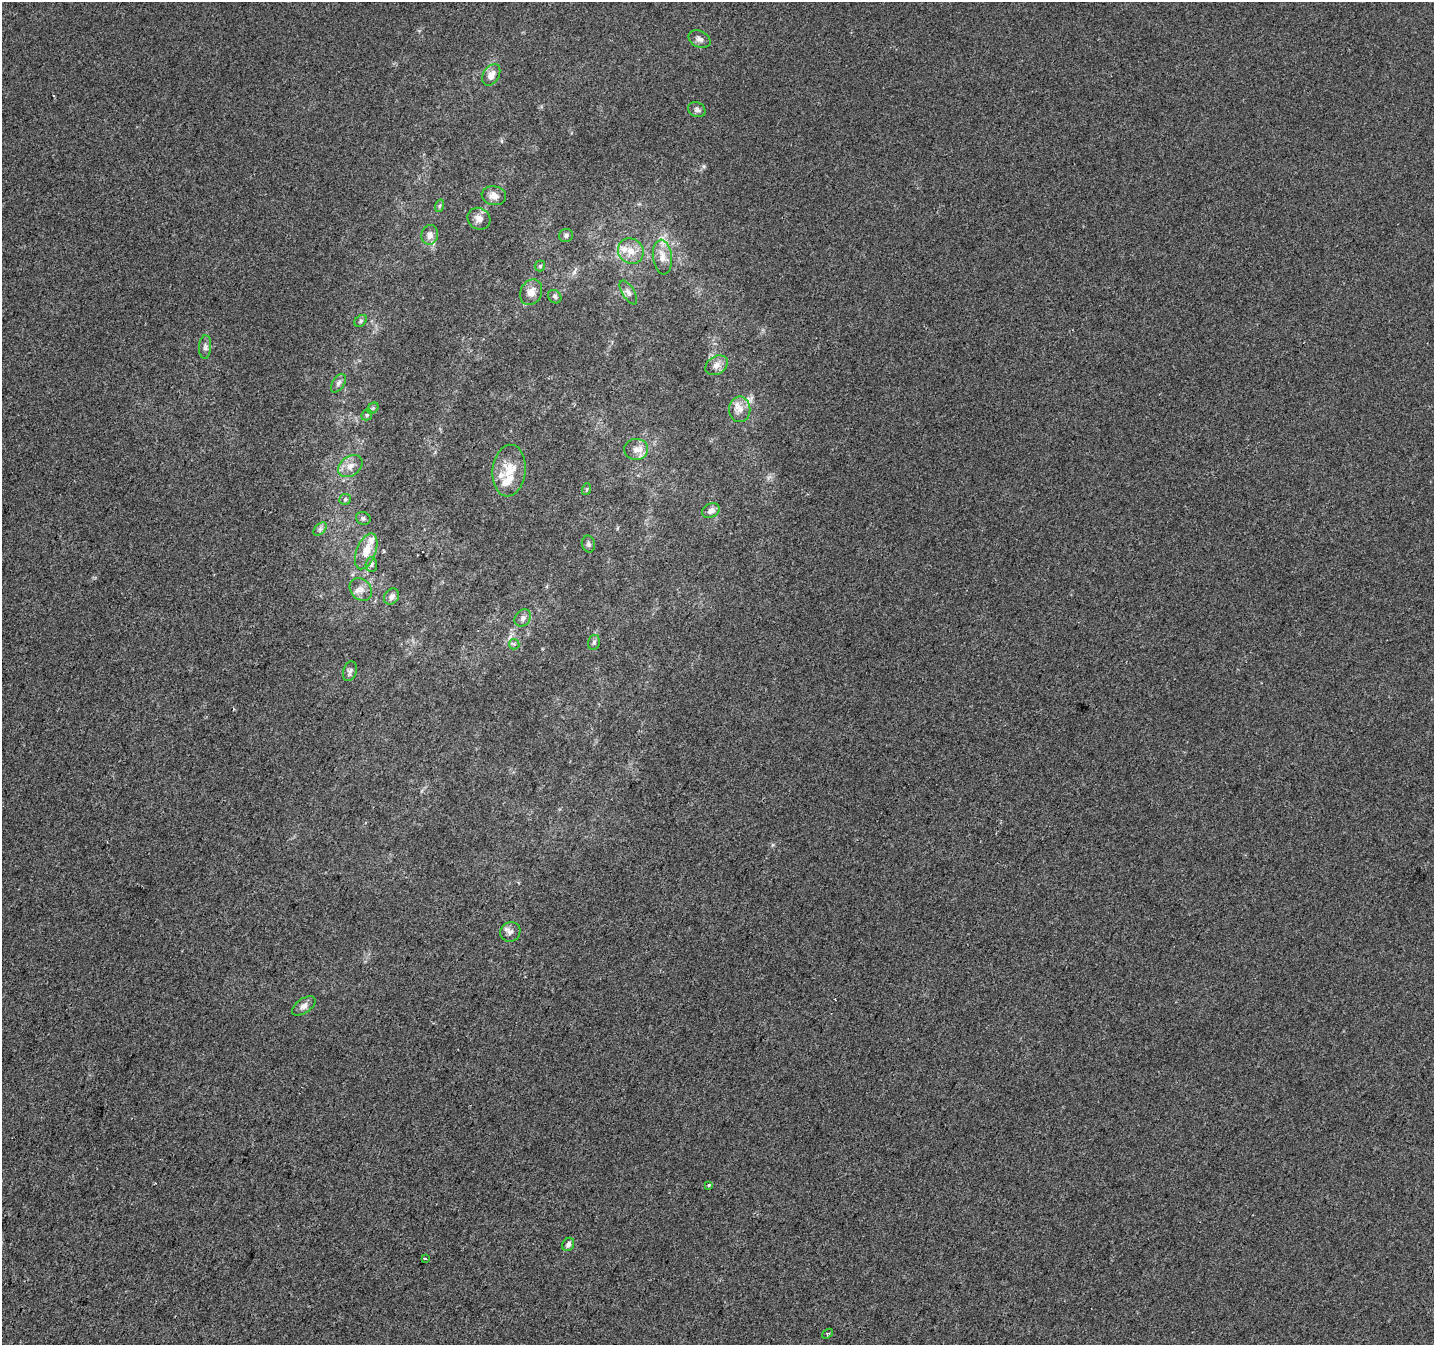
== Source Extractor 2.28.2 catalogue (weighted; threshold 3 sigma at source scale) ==
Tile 7 of 4 x 4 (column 3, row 2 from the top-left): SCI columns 2873-4304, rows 2954-4296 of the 5737 x 5840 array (HDU 1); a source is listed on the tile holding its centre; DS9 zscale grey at full resolution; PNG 1436 x 1347 px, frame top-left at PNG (2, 2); each listed source drawn as its Kron ellipse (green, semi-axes under 4 px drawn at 4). Shown black and unused: <1% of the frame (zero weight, under 2 of 3 exposures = <1% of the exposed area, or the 3 px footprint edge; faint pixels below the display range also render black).
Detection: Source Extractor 2.28.2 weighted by HDU 2 'WHT'; one run over the whole footprint, this tile lists its part. Background 2.04e-04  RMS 0.0056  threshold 0.0252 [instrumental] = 3 sigma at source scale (4.5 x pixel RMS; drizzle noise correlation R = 1.50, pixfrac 1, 0.0396/0.0396 arcsec/px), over >= 5 px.
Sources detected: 48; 4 inside a brighter listed object's ellipse — not listed separately; the other 44 listed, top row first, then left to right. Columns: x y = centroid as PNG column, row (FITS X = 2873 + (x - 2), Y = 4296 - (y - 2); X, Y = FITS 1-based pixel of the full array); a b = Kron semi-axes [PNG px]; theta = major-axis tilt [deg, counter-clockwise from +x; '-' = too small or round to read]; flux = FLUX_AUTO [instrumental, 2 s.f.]
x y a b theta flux
700 39 11 8 -27 2.6
491 75 11 7 58 5.2
697 110 9 7 -26 1.7
494 196 12 9 -10 3.9
439 206 6 4 70 0.83
479 219 12 10 -34 4
430 235 10 8 78 3.7
566 235 7 6 - 1.3
631 251 13 12 - 7.1
662 257 17 9 -84 6
540 266 5 5 - 0.98
531 292 13 10 65 5
628 292 13 6 -58 2.3
555 297 7 6 - 1.3
361 321 7 5 42 1.2
205 347 12 6 86 1.9
716 365 12 9 33 3.8
338 383 10 6 58 2.1
373 408 6 5 - 0.96
740 409 13 10 90 5.1
367 415 6 5 - 0.99
636 449 12 10 2 4.9
350 466 13 9 37 5
509 471 26 16 84 12
587 489 6 4 71 0.75
345 499 5 5 - 0.96
711 511 9 7 29 2.8
363 518 7 6 - 1.3
320 529 8 5 45 1.6
588 544 8 6 -78 1.4
366 551 19 9 69 8.3
371 564 7 5 87 1.3
361 589 12 10 -49 4
391 597 9 7 53 2.8
523 618 9 7 52 2.4
594 642 7 5 75 1.4
514 644 5 5 - 1.2
350 671 10 6 72 1.7
510 932 10 9 - 2.7
304 1006 13 7 34 3.1
709 1185 4 3 - 1
568 1244 7 5 57 2.1
425 1259 3 3 - 1.4
827 1334 6 3 35 0.72